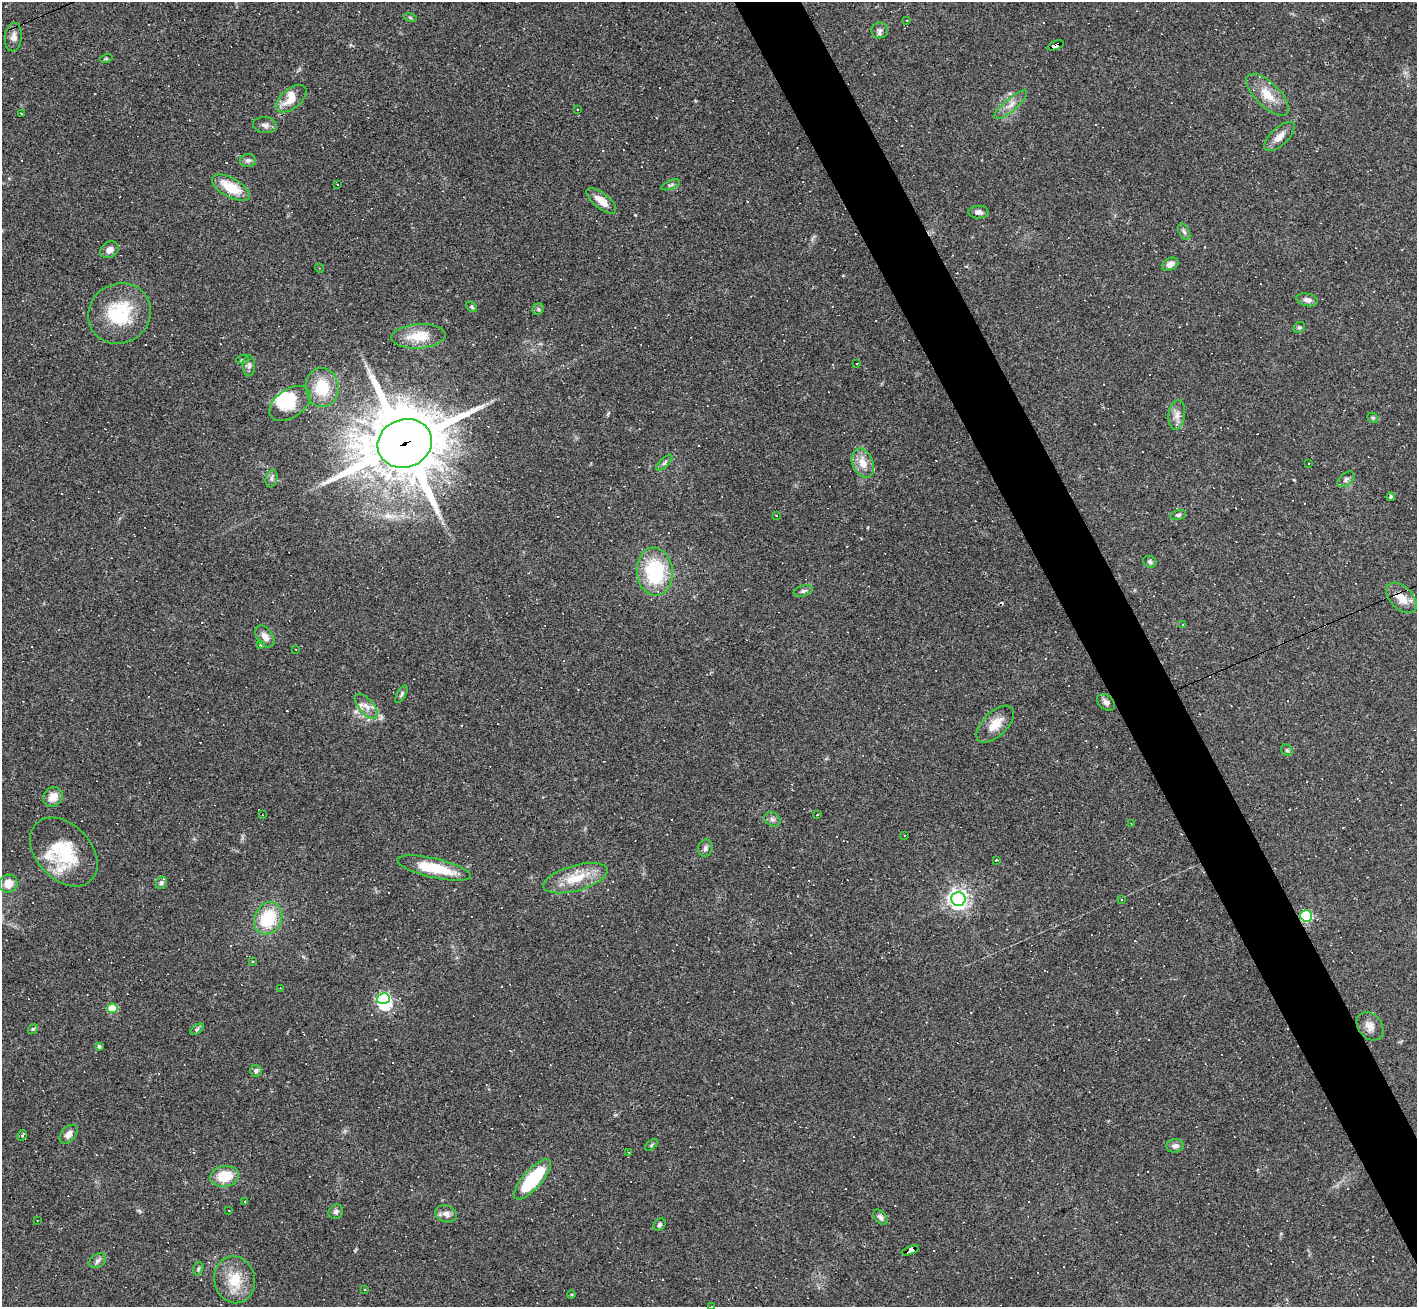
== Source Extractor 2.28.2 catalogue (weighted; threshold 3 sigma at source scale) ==
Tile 6 of 4 x 4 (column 2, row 2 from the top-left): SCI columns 1416-2830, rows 2759-4063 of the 5661 x 5650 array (HDU 1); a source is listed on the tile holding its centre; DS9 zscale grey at full resolution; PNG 1419 x 1309 px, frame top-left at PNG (2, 2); each listed source drawn as its Kron ellipse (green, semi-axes under 4 px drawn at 4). Shown black and unused: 4% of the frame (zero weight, under 3 of 4 exposures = <1% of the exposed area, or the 3 px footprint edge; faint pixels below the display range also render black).
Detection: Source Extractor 2.28.2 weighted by HDU 2 'WHT'; one run over the whole footprint, this tile lists its part. Background 0.0685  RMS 0.0052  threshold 0.0234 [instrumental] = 3 sigma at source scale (4.5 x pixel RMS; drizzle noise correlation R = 1.50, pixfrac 1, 0.05/0.05 arcsec/px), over >= 5 px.
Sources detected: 164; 4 inside a brighter object's white glare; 52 cosmic-ray / hot-pixel residue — neither listed nor drawn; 3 inside a brighter listed object's ellipse — not listed separately; the other 105 listed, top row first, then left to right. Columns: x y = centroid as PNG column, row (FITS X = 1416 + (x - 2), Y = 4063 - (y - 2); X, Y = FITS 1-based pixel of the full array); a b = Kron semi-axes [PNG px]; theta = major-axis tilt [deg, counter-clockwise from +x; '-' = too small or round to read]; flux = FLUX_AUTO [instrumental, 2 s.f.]
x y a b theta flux
410 17 6 4 -20 0.63
907 20 3 3 - 0.73
880 30 8 8 - 1.6
13 37 14 8 86 3.1
1056 45 8 4 22 63
106 59 6 4 19 0.59
1268 95 27 12 -45 9.6
291 99 18 10 39 8.3
1011 105 21 6 41 4
577 109 2 2 - 0.37
21 114 2 2 - 0.41
265 125 12 8 -4 2.1
1279 137 19 8 43 4.6
248 160 8 6 2 1.6
337 185 2 2 - 0.35
671 185 10 3 22 1.1
231 188 21 9 -29 14
601 201 18 7 -39 5.9
978 212 10 6 -1 2.4
1184 232 8 5 -62 1.4
109 250 10 7 34 3
1170 264 8 6 28 2.5
319 268 4 3 - 0.41
1307 300 11 6 -11 2.2
472 307 6 4 -41 0.83
538 309 6 5 - 1
119 313 32 29 29 31
1299 327 6 5 - 0.84
419 336 27 12 4 12
242 360 6 4 19 0.57
857 363 3 2 - 0.35
249 366 10 6 -90 1.6
322 387 19 16 -85 17
290 403 23 14 35 10
1177 415 15 8 82 3.8
1373 418 6 4 -44 0.71
405 443 28 24 20 4500
664 463 10 4 45 1.2
863 463 15 10 -66 6.8
1309 464 3 2 - 0.58
272 478 9 5 76 1.4
1346 479 10 6 39 1.5
1391 497 4 3 - 2.7
776 515 3 2 - 0.49
1178 515 8 4 15 1.1
1150 562 7 5 -27 1.1
655 572 24 18 -84 37
803 591 10 5 16 1.4
1402 598 18 11 -45 6.7
1183 624 3 3 - 0.54
265 636 12 8 -54 3.8
260 645 3 3 - 1
296 649 3 2 - 0.32
401 694 10 4 61 1
1106 702 10 7 -39 2.1
366 706 15 7 -49 3.8
995 724 23 12 44 8.3
1287 750 6 5 - 0.84
53 797 10 9 - 6.2
263 815 3 2 - 0.37
817 815 3 2 - 0.36
772 819 8 6 -31 1.6
1131 824 3 2 - 0.3
904 835 2 2 - 0.42
705 848 9 7 75 1.6
64 852 39 27 -47 29
996 860 3 2 - 1.2
434 868 37 9 -13 20
575 878 33 12 16 14
161 883 6 5 - 1.2
8 884 9 8 - 6.3
958 899 7 7 - 290
1121 899 3 2 - 0.41
1306 916 6 5 - 38
268 918 17 13 64 24
253 961 3 3 - 0.59
280 988 3 2 - 0.3
383 999 6 5 - 58
112 1008 5 5 - 18
1370 1026 15 11 -50 4.4
33 1029 6 4 42 0.78
197 1029 7 4 36 0.99
99 1047 4 4 - 0.95
256 1071 6 6 - 1.4
69 1134 11 7 50 3.1
22 1135 6 4 62 0.91
651 1145 7 3 42 0.67
1175 1146 9 6 7 2.2
628 1152 3 2 - 0.32
225 1176 14 10 9 13
532 1179 25 9 48 35
245 1201 3 3 - 0.47
229 1210 2 2 - 0.39
336 1212 8 6 45 1.4
446 1214 11 8 -16 3.1
880 1217 9 5 -50 1.7
37 1220 3 2 - 0.34
660 1225 7 5 47 1
910 1250 9 4 23 200
98 1261 9 6 39 1.6
198 1269 7 5 75 0.99
235 1280 24 20 -77 15
365 1290 3 3 - 0.63
571 1294 4 3 - 0.48
712 1306 2 2 - 0.35
Overlapping masked pixels (flux is a lower limit): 5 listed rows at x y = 1056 45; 405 443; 1402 598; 1306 916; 910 1250
Isophote crosses this tile's border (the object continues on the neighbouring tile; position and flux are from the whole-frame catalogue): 1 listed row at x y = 712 1306